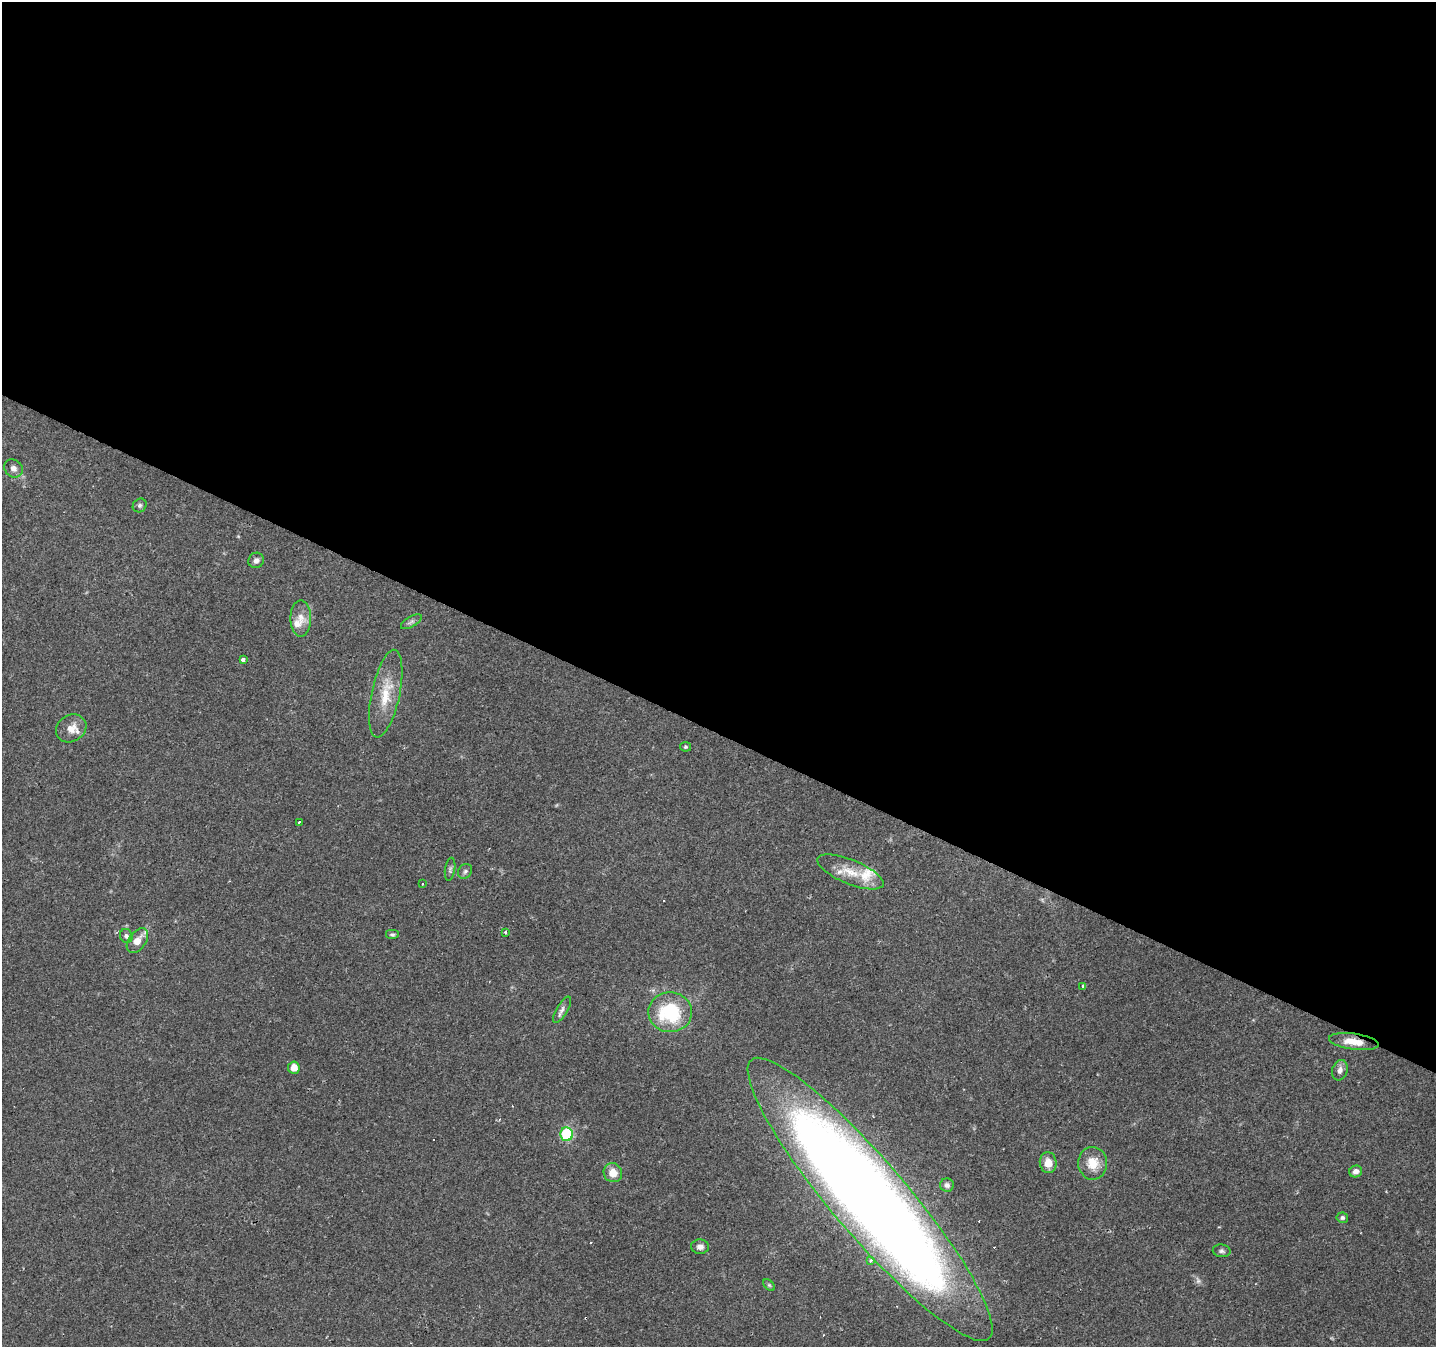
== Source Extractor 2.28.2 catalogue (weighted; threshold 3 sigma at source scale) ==
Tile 3 of 4 x 4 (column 3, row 1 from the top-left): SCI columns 2869-4302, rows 4234-5578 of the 5741 x 5842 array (HDU 1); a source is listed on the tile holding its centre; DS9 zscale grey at full resolution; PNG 1438 x 1349 px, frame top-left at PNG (2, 2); each listed source drawn as its Kron ellipse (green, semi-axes under 4 px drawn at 4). Shown black and unused: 54% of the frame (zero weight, under 2 of 3 exposures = <1% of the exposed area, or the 3 px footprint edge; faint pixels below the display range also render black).
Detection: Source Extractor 2.28.2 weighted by HDU 2 'WHT'; one run over the whole footprint, this tile lists its part. Background 0.106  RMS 0.0056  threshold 0.0254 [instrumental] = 3 sigma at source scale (4.5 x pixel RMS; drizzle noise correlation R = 1.50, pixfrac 1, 0.0396/0.0396 arcsec/px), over >= 5 px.
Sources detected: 45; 1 too faint to see at this stretch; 6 cosmic-ray / hot-pixel residue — neither listed nor drawn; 2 inside a brighter listed object's ellipse — not listed separately; the other 36 listed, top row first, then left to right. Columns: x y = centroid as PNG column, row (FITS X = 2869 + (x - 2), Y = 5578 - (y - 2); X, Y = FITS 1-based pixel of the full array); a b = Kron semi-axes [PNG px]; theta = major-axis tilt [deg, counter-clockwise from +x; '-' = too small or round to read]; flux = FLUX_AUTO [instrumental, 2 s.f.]
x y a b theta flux
14 468 10 8 -42 2.8
140 505 7 6 - 1.4
256 560 8 7 - 2.1
301 618 18 10 90 5.9
411 622 11 5 30 1.5
243 659 4 3 - 2.1
386 694 45 14 78 16
71 728 16 13 31 6.4
685 747 5 4 - 0.86
299 822 3 3 - 1.5
450 869 11 5 81 1.4
465 871 8 6 54 1.5
850 872 35 12 -22 13
423 884 3 2 - 0.41
506 932 3 3 - 2.5
392 935 7 5 0 1.1
126 936 7 6 - 1.4
137 941 14 8 54 6
1083 986 4 3 - 3.7
562 1010 15 5 59 2.5
670 1012 22 20 -4 39
1354 1042 25 8 -8 8.9
294 1068 6 6 - 5.4
1340 1070 10 7 72 2.9
567 1134 7 6 - 40
1048 1163 10 8 -85 6.3
1093 1163 16 14 -84 9.9
1356 1171 6 6 - 2.6
613 1173 10 9 - 6.6
947 1185 7 6 - 1.8
870 1199 183 37 -50 1100
1342 1218 6 5 - 1.2
700 1247 9 7 -3 2.6
1222 1251 9 6 -10 1.4
871 1261 3 3 - 2
769 1285 7 4 -45 0.87
Overlapping masked pixels (flux is a lower limit): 2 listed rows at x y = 1354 1042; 870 1199